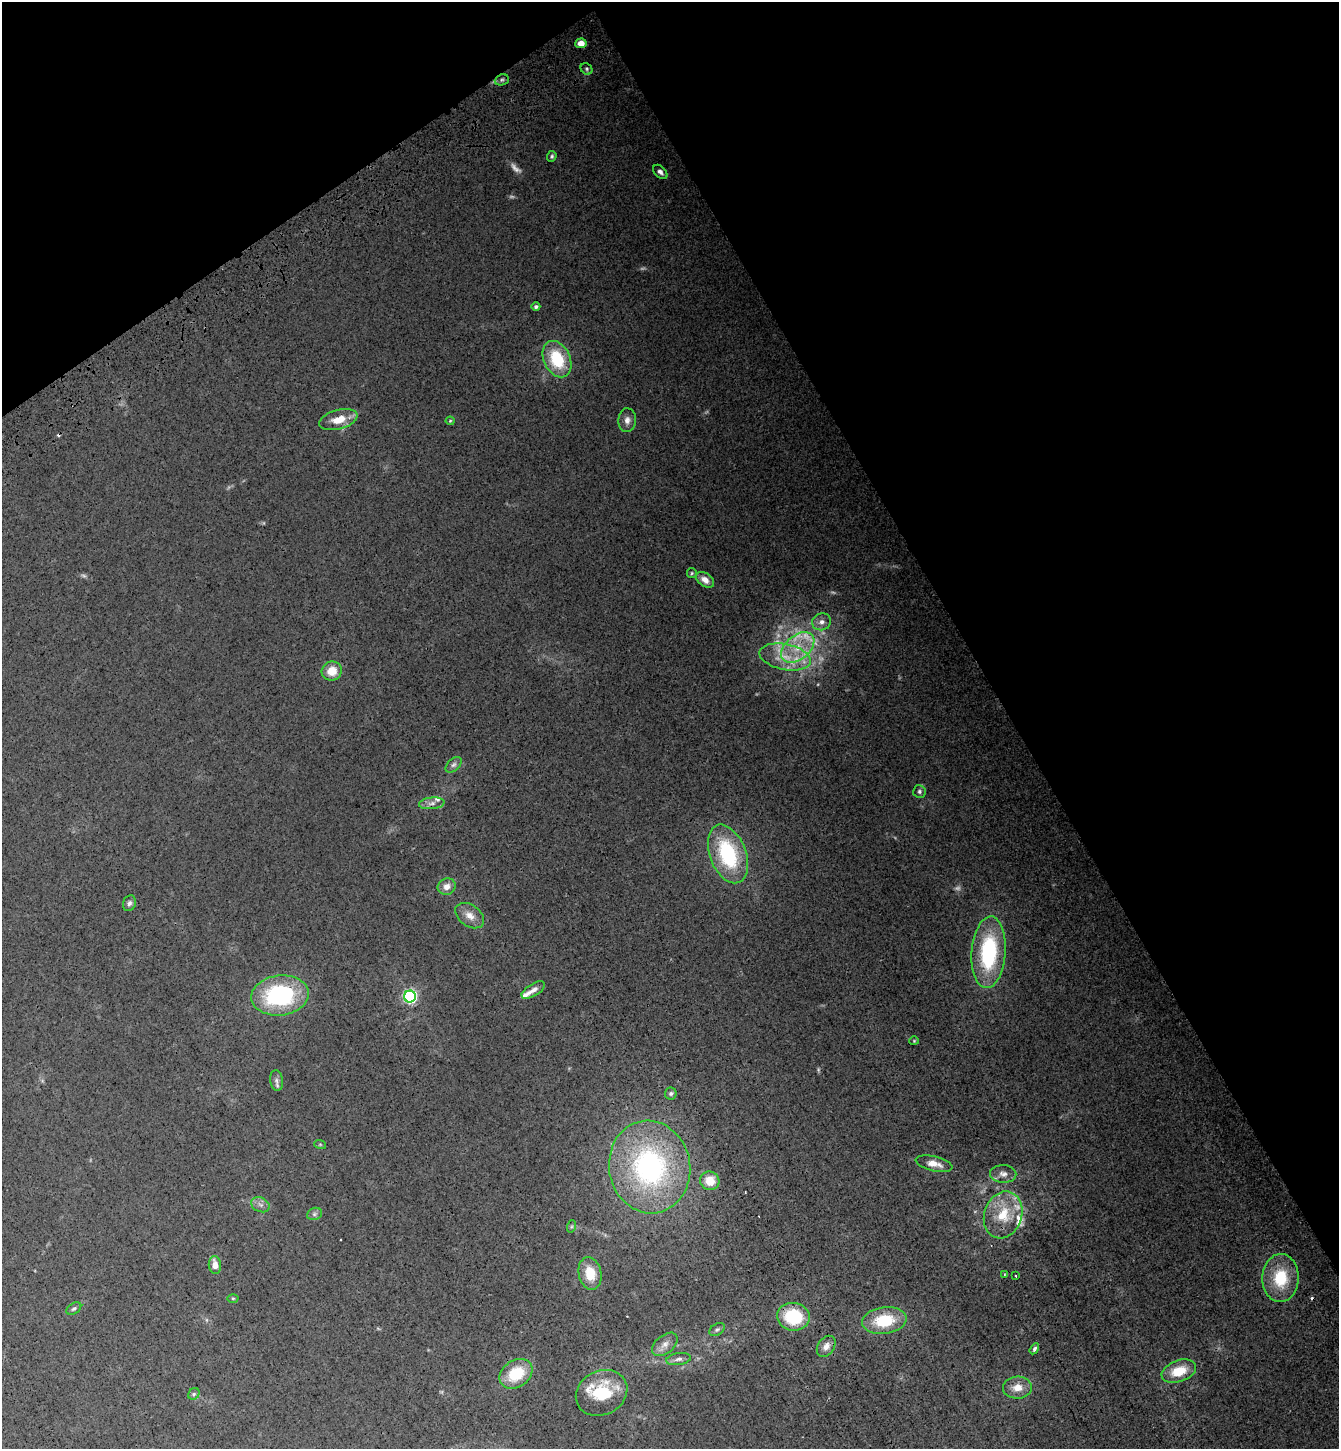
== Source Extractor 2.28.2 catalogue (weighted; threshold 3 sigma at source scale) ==
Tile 3 of 4 x 4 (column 3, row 1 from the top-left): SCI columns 3038-4374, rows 4447-5893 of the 5941 x 5997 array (HDU 1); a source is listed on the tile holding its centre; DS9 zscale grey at full resolution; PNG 1341 x 1451 px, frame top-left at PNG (2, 2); each listed source drawn as its Kron ellipse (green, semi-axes under 4 px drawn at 4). Shown black and unused: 31% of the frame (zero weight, under 3 of 4 exposures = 6% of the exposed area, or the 3 px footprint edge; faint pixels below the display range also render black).
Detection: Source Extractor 2.28.2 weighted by HDU 2 'WHT'; one run over the whole footprint, this tile lists its part. Background 0.013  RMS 0.0031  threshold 0.0137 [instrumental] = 3 sigma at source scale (4.5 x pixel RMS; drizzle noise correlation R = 1.50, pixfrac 1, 0.05/0.05 arcsec/px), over >= 5 px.
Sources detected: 78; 14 too faint to see at this stretch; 2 cosmic-ray / hot-pixel residue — neither listed nor drawn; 4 inside a brighter listed object's ellipse — not listed separately; the other 58 listed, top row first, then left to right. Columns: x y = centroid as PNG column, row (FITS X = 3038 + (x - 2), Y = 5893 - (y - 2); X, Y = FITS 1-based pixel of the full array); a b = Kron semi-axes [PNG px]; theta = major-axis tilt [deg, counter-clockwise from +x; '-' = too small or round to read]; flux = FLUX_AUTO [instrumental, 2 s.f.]
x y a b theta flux
581 43 5 5 - 2.6
587 69 6 5 - 0.6
502 80 7 5 21 0.77
552 156 5 4 - 0.51
660 172 8 5 -44 1
536 307 4 3 - 0.56
557 359 19 13 -65 14
338 420 20 9 15 4.7
627 420 12 9 88 1.8
450 421 4 4 - 0.29
692 573 5 4 - 0.41
705 580 10 6 -35 2.3
822 622 10 8 19 1.9
798 647 19 12 40 7.4
785 657 26 13 -11 8.6
332 671 10 9 - 4.3
454 765 9 5 44 0.87
919 791 6 6 - 0.7
432 803 13 6 6 1.5
728 854 30 18 -69 26
447 887 9 8 - 2.2
129 903 8 6 69 0.92
470 916 16 10 -36 3
989 952 36 17 86 31
533 990 13 6 32 1.6
280 995 29 20 6 37
410 996 6 6 - 72
914 1041 5 4 - 0.35
276 1081 10 6 -82 0.99
671 1093 6 6 - 0.65
320 1144 6 4 -19 0.34
934 1164 19 7 -13 3.1
650 1167 46 40 -80 65
1003 1174 13 9 -2 2.1
710 1181 10 9 - 4.9
260 1205 9 7 -26 1.3
315 1214 8 6 22 0.75
1003 1215 24 18 71 10
572 1226 6 4 71 0.43
215 1265 9 6 -83 2.8
590 1273 16 11 -78 6.5
1004 1274 3 2 - 0.22
1016 1276 3 2 - 0.36
1281 1278 24 18 88 14
233 1298 5 3 - 0.32
74 1309 8 5 31 0.63
793 1317 16 14 -9 16
884 1321 22 13 8 13
717 1329 8 5 36 0.71
665 1344 15 9 39 2.3
826 1346 11 8 56 1.9
1034 1349 6 4 58 0.73
679 1359 12 6 8 1.3
1179 1371 18 10 20 7.4
516 1374 18 13 34 11
1017 1388 14 11 3 3.5
602 1393 27 22 28 13
194 1394 6 5 - 0.58
Overlapping masked pixels (flux is a lower limit): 1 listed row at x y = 793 1317